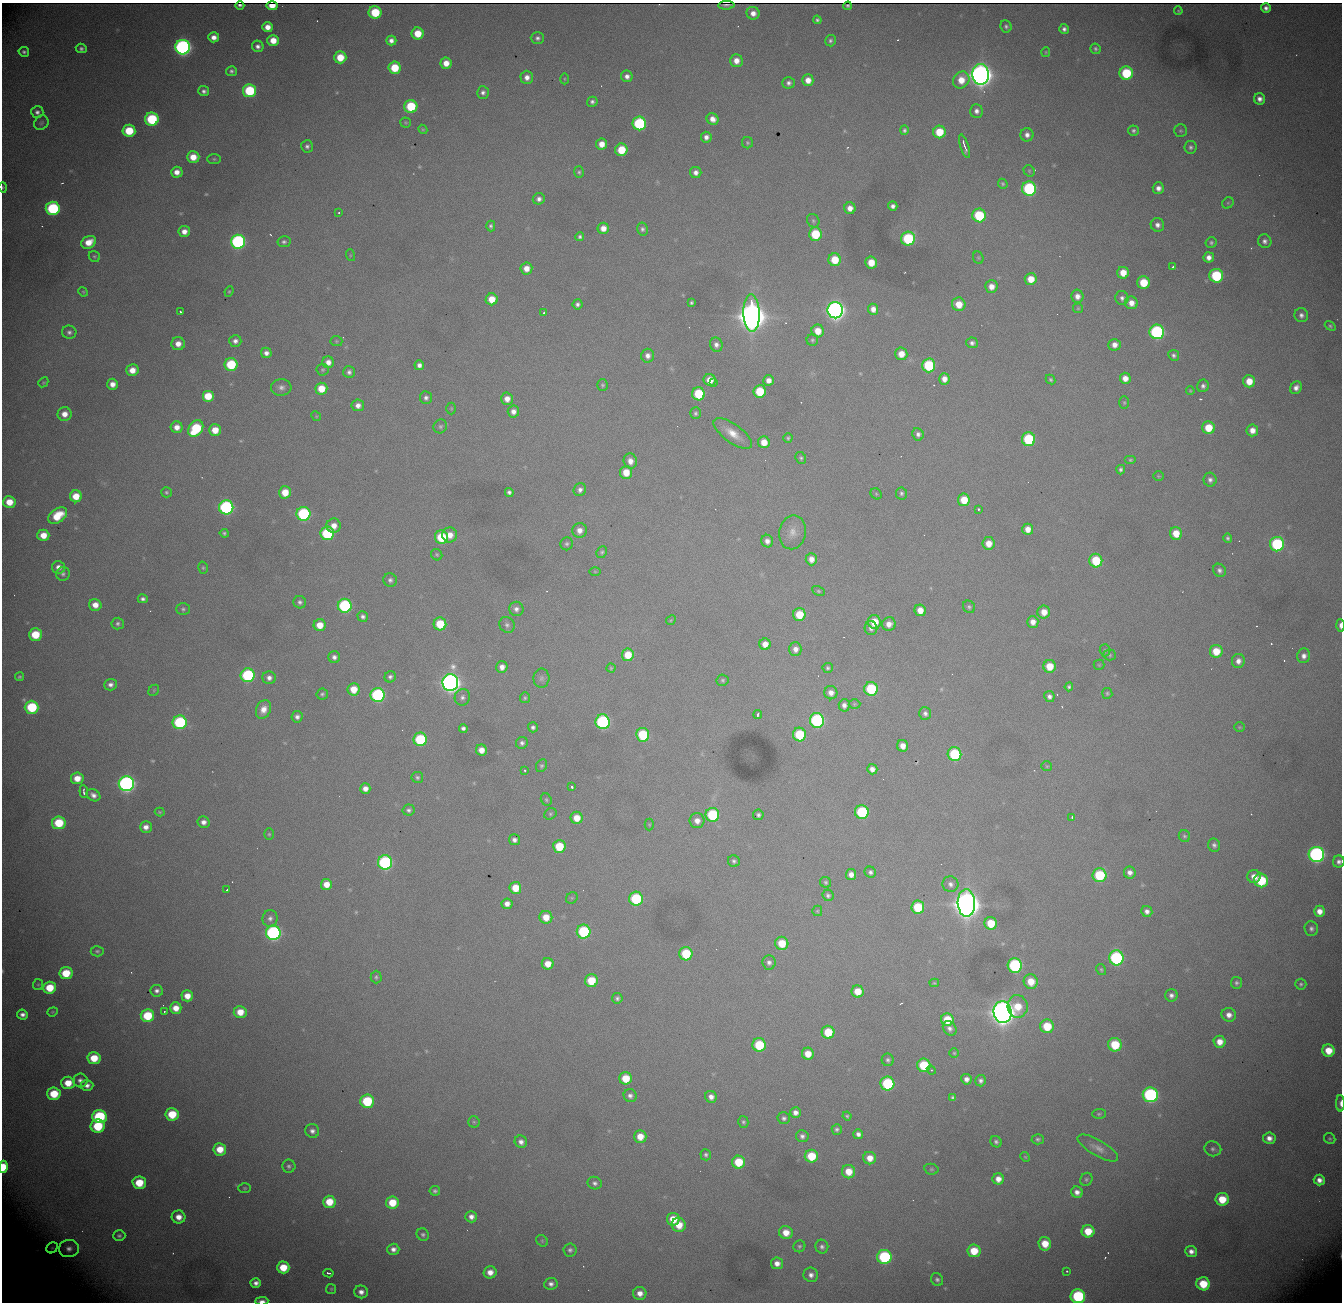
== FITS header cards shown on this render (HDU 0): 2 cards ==
NAXIS1  = 1340
NAXIS2  = 1300

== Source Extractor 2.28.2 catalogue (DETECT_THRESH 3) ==
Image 1340 x 1300 px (HDU 0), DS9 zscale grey, 1 PNG px = 1 image px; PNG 1344 x 1304 px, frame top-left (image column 1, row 1300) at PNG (2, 3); each listed source drawn as its Kron ellipse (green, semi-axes under 4 px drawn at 4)
Background 2280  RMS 26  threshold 79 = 3 sigma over >= 5 px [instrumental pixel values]
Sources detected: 545; of the 545, the 500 brightest by FLUX_AUTO listed and drawn (45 fainter detections omitted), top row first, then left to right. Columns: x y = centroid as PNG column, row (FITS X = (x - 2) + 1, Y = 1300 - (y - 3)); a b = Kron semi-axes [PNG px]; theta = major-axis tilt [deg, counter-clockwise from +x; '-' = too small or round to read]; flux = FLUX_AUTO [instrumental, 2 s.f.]
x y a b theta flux
240 5 4 2 - 4.6e+03
726 5 8 2 1 4.7e+03
272 6 5 4 - 1.8e+04
848 6 4 3 - 3.5e+03
1266 8 5 4 - 7.6e+03
1178 11 4 3 - 2.0e+03
375 12 6 6 - 8.6e+04
753 13 6 6 - 1.4e+04
817 20 4 4 - 3.9e+03
1006 26 6 5 - 4.3e+03
267 27 5 5 - 1.8e+04
1064 29 5 5 - 6.3e+03
418 33 6 6 - 4.4e+04
214 37 5 5 - 1.4e+04
537 38 6 6 - 6.0e+03
273 40 6 5 - 2.9e+04
391 40 5 5 - 9.6e+03
830 41 6 5 - 4.6e+03
258 46 6 5 - 7.3e+03
183 47 7 7 - 8.0e+05
81 48 5 4 - 5.1e+03
1095 49 5 5 - 3.7e+03
24 52 5 4 - 4.9e+03
1046 52 5 4 - 2.2e+03
340 57 6 6 - 4.5e+04
736 61 6 6 - 1.9e+04
446 63 5 5 - 2.1e+04
395 68 6 6 - 6.1e+04
231 71 5 5 - 4.6e+03
1126 73 6 6 - 1.1e+05
981 74 10 8 -85 2.6e+06
627 76 6 5 - 9.0e+03
527 77 7 6 - 1.3e+04
564 79 5 3 - 2.1e+03
808 80 6 5 - 1.8e+04
961 80 9 7 50 3.3e+04
789 83 6 5 - 6.7e+03
204 91 5 5 - 6.0e+03
249 91 6 6 - 1.4e+05
483 92 6 6 - 6.9e+03
1260 99 6 5 - 1.0e+04
592 102 5 5 - 5.4e+03
411 106 6 6 - 1.0e+05
976 111 7 6 - 8.5e+03
37 112 6 6 - 7.1e+03
152 119 7 6 - 1.6e+05
713 119 6 5 - 1.4e+04
406 122 5 5 - 2.4e+03
41 123 8 6 45 4.1e+03
639 123 7 6 - 2.0e+05
423 129 5 4 - 2.3e+03
904 130 5 4 - 4.1e+03
129 131 6 6 - 7.2e+04
1133 131 5 5 - 4.6e+03
1180 131 6 6 - 3.3e+03
939 132 6 6 - 5.5e+04
1027 135 6 6 - 9.4e+03
706 137 5 5 - 9.5e+03
747 143 6 5 - 3.1e+03
602 144 5 5 - 2.1e+04
307 146 6 6 - 6.0e+03
965 146 12 3 -72 8.7e+03
1191 147 6 6 - 5.1e+03
621 150 6 6 - 5.9e+04
193 157 6 6 - 3.1e+04
214 159 7 5 0 3.4e+03
1029 171 6 5 - 2.6e+03
177 172 6 5 - 1.6e+04
579 172 6 5 - 3.4e+03
696 172 6 5 - 9.3e+03
1003 184 5 4 - 2.9e+03
3 187 5 4 - 2.3e+03
1158 188 6 5 - 1.1e+04
1029 189 7 7 - 2.6e+05
539 199 6 5 - 7.6e+03
1228 203 6 5 - 2.9e+03
893 206 4 4 - 7.3e+03
53 208 7 6 - 2.2e+05
850 208 6 5 - 1.6e+04
339 213 3 2 - 2.1e+03
979 215 7 6 - 1.1e+05
813 221 7 6 - 3.8e+03
1157 225 7 6 - 9.4e+03
491 226 5 4 - 4.3e+03
603 228 5 5 - 1.8e+04
642 229 6 5 - 5.2e+03
184 232 5 5 - 1.5e+04
815 234 6 6 - 8.5e+04
580 237 4 4 - 4.3e+03
908 239 7 7 - 1.6e+05
1265 241 7 6 - 7.2e+03
89 242 8 6 29 3.1e+04
238 242 7 7 - 4.3e+05
284 242 6 5 - 4.9e+03
1211 243 5 5 - 3.7e+03
350 255 6 4 -73 2.1e+03
94 256 6 5 - 2.7e+03
1209 257 5 5 - 1.2e+04
978 258 6 5 - 2.6e+03
835 260 6 6 - 5.0e+04
871 263 6 6 - 3.6e+04
1173 267 3 2 - 2.5e+03
526 268 6 6 - 2.0e+04
1123 273 6 6 - 3.1e+04
1216 276 7 7 - 1.5e+05
1031 279 6 6 - 2.9e+04
1143 283 6 6 - 5.8e+04
991 287 6 6 - 1.7e+04
229 291 5 4 - 2.5e+03
83 292 5 4 - 2.2e+03
1077 296 6 6 - 1.2e+04
1122 298 7 6 - 6.7e+03
492 299 6 6 - 3.3e+04
691 303 4 3 - 3.1e+03
1131 303 6 6 - 1.8e+04
577 304 5 5 - 5.9e+03
959 304 7 6 - 3.2e+04
1078 308 5 5 - 2.2e+03
873 309 5 5 - 1.3e+04
835 310 8 7 - 1.3e+06
180 311 3 3 - 5.0e+03
544 312 3 3 - 2.8e+03
752 313 18 8 -88 5.0e+06
1301 315 7 6 - 7.7e+03
1330 326 6 4 -38 3.1e+03
818 331 6 6 - 2.7e+04
69 332 7 6 - 6.1e+03
1157 332 7 7 - 3.5e+05
812 340 6 6 - 3.3e+03
235 341 6 6 - 8.2e+03
336 341 6 5 - 2.9e+03
972 343 5 5 - 6.2e+03
178 344 7 6 - 1.7e+04
716 345 7 6 - 8.4e+03
1115 345 6 6 - 1.4e+04
266 353 5 5 - 9.4e+03
901 354 6 6 - 2.4e+04
1174 355 5 5 - 5.1e+03
648 356 7 6 - 9.5e+03
328 362 6 5 - 1.3e+04
231 364 6 6 - 1.1e+05
419 365 5 4 - 8.4e+03
929 365 7 6 - 1.3e+05
132 370 6 6 - 2.3e+04
323 370 6 6 - 3.2e+03
349 372 6 6 - 6.2e+03
1125 378 5 5 - 1.6e+04
944 379 5 5 - 1.4e+04
710 380 6 6 - 2.9e+04
769 380 5 5 - 1.3e+04
1051 380 5 4 - 3.5e+03
1249 381 6 6 - 3.1e+04
43 382 5 4 - 2.3e+03
714 383 3 2 - 5.0e+03
112 384 5 5 - 1.5e+04
602 385 6 5 - 3.2e+03
1203 386 6 5 - 6.0e+03
281 387 10 8 1 9.6e+03
1296 388 6 5 - 1.0e+04
321 389 6 6 - 3.7e+04
760 391 6 6 - 7.7e+04
1190 391 4 3 - 2.1e+03
698 394 6 6 - 9.0e+04
208 396 6 6 - 4.4e+04
426 398 6 6 - 6.3e+03
507 399 6 6 - 1.5e+04
1124 403 6 5 - 3.0e+03
358 405 6 6 - 1.1e+04
451 408 6 5 - 2.2e+03
513 412 6 5 - 1.1e+04
695 413 6 5 - 3.8e+03
65 414 7 7 - 1.9e+04
316 416 5 4 - 2.0e+03
440 426 7 6 - 4.2e+03
177 427 6 6 - 1.6e+04
1208 428 6 6 - 4.5e+04
196 429 9 6 54 1.3e+05
215 430 6 6 - 3.2e+04
1252 430 6 5 - 1.7e+04
733 433 23 9 -36 3.1e+04
918 434 6 5 - 6.5e+03
788 438 4 4 - 3.1e+03
1028 439 7 6 - 1.4e+05
764 442 6 6 - 2.7e+04
801 458 6 5 - 3.6e+03
1130 460 6 4 0 3.2e+03
630 461 7 6 - 1.5e+04
1121 470 5 4 - 4.8e+03
626 472 6 6 - 3.4e+04
1158 476 5 4 - 2.2e+03
1210 480 7 6 - 6.9e+03
580 490 6 6 - 7.9e+03
166 492 5 5 - 3.1e+03
285 492 6 6 - 3.8e+04
509 492 4 4 - 5.4e+03
901 493 6 5 - 4.6e+03
876 494 6 5 - 2.7e+03
76 496 6 6 - 3.6e+04
964 500 6 6 - 4.5e+04
9 502 6 6 - 3.3e+04
226 507 7 7 - 3.7e+05
978 509 3 3 - 4.4e+03
303 514 7 7 - 2.5e+05
58 516 10 7 35 5.2e+04
334 526 7 7 - 1.8e+04
1028 529 5 5 - 1.8e+04
579 530 7 7 - 1.4e+04
793 532 17 13 79 2.1e+04
224 533 4 4 - 3.4e+03
327 533 7 7 - 1.6e+05
1176 533 6 6 - 3.2e+04
43 535 6 5 - 2.8e+04
450 535 7 7 - 2.2e+04
441 537 7 6 - 8.8e+04
1228 538 5 4 - 3.9e+03
767 541 6 6 - 1.0e+04
989 543 6 6 - 2.3e+04
567 544 6 6 - 4.4e+03
1277 544 7 7 - 2.0e+05
602 552 6 5 - 3.6e+03
437 555 6 5 - 3.0e+03
811 559 6 5 - 1.5e+04
1096 561 7 6 - 7.9e+04
58 567 6 6 - 1.2e+04
203 568 6 5 - 3.0e+03
1219 570 7 6 - 6.4e+03
595 571 6 4 -1 2.0e+03
63 574 7 6 - 5.0e+03
390 580 7 6 - 5.6e+03
818 591 7 4 -27 2.8e+03
143 599 5 4 - 5.8e+03
300 602 6 6 - 5.2e+03
95 605 6 6 - 2.0e+04
345 606 7 7 - 2.6e+05
969 607 6 5 - 4.2e+03
183 609 6 6 - 4.2e+03
516 609 7 7 - 8.6e+03
920 610 6 5 - 2.1e+04
1044 612 6 6 - 2.2e+04
799 614 6 6 - 4.9e+04
363 617 6 5 - 5.7e+03
671 620 5 4 - 2.1e+03
874 622 7 6 - 4.2e+04
1033 622 6 5 - 1.4e+04
118 623 6 6 - 4.9e+03
440 624 6 6 - 6.9e+04
889 624 7 6 - 1.5e+04
320 625 6 6 - 2.9e+04
507 625 8 7 - 6.2e+03
1340 625 6 3 -89 8.8e+03
871 628 7 6 - 7.9e+03
35 635 6 6 - 6.5e+04
765 644 5 5 - 1.9e+04
795 649 7 6 - 1.2e+04
1105 650 6 5 - 3.2e+03
1216 651 6 6 - 4.1e+04
628 655 6 6 - 4.0e+04
1110 655 6 5 - 3.0e+03
1304 656 7 6 - 9.8e+03
334 657 6 6 - 7.5e+03
1238 661 7 6 - 1.1e+04
1099 665 5 5 - 2.3e+03
1050 666 6 6 - 4.0e+04
502 667 6 5 - 1.3e+04
611 668 4 4 - 2.2e+03
828 668 5 5 - 3.8e+03
248 675 7 7 - 2.2e+05
19 677 4 4 - 3.2e+03
390 677 6 5 - 5.4e+03
269 678 6 6 - 9.2e+03
541 678 9 8 - 6.6e+03
723 680 6 6 - 3.6e+03
450 682 8 8 - 1.4e+06
110 685 6 5 - 8.1e+03
1069 687 4 4 - 3.9e+03
354 689 6 6 - 3.4e+04
871 689 7 6 - 1.3e+05
154 690 6 4 48 2.5e+03
831 693 6 6 - 1.3e+04
1107 693 5 5 - 3.1e+03
322 694 6 5 - 3.7e+03
378 695 7 7 - 3.0e+05
1049 696 5 5 - 7.4e+03
462 697 8 7 - 7.2e+03
525 698 5 5 - 3.1e+03
854 704 6 5 - 2.6e+03
844 705 6 5 - 9.0e+03
32 707 7 6 - 1.3e+05
263 709 10 7 65 1.8e+04
925 713 6 5 - 6.4e+03
758 714 4 3 - 2.7e+03
297 717 6 5 - 6.9e+03
817 720 7 7 - 3.2e+05
180 722 7 7 - 2.1e+05
603 722 7 7 - 3.1e+05
533 727 5 5 - 5.1e+03
1239 727 5 4 - 2.3e+03
463 728 4 4 - 6.0e+03
799 734 7 6 - 9.4e+04
643 735 7 6 - 1.1e+05
420 739 6 6 - 1.5e+05
522 743 6 6 - 6.1e+03
903 746 6 5 - 1.7e+04
481 750 5 5 - 1.9e+04
954 754 7 7 - 1.5e+05
541 766 6 5 - 3.8e+03
1047 766 5 5 - 2.4e+03
872 769 5 5 - 1.2e+04
524 770 3 3 - 2.9e+03
417 777 6 5 - 3.9e+03
77 778 6 6 - 2.7e+04
126 784 7 7 - 8.0e+05
572 787 3 3 - 7.7e+03
365 789 5 5 - 1.3e+04
84 792 6 2 -84 3.6e+03
93 795 7 5 -31 9.8e+03
546 799 6 5 - 3.3e+03
409 810 6 5 - 5.2e+03
160 812 5 3 - 2.4e+03
862 812 7 7 - 1.7e+05
550 814 6 5 - 3.3e+03
712 815 7 7 - 1.4e+05
758 815 5 5 - 4.8e+03
1072 817 3 3 - 2.5e+03
577 818 6 6 - 3.0e+04
697 821 7 7 - 1.5e+04
203 822 6 5 - 9.9e+03
59 823 7 6 - 8.1e+04
649 825 6 4 -89 2.2e+03
146 827 6 5 - 1.2e+04
269 834 6 5 - 2.8e+03
1184 836 6 5 - 3.5e+03
514 840 5 5 - 7.6e+03
1214 845 6 6 - 5.8e+03
559 846 6 6 - 6.9e+04
1316 854 7 7 - 6.1e+05
734 861 6 5 - 4.5e+03
385 862 7 7 - 3.6e+05
1339 862 6 6 - 7.0e+03
870 872 6 5 - 5.1e+03
1130 873 6 6 - 9.6e+03
851 875 5 5 - 1.3e+04
1099 875 7 7 - 1.2e+05
1254 877 6 6 - 1.8e+04
1261 880 7 7 - 9.8e+04
826 882 6 5 - 3.7e+03
326 884 5 5 - 2.4e+04
950 884 8 8 - 8.4e+03
515 888 6 6 - 3.9e+04
227 890 3 2 - 2.4e+03
828 895 6 5 - 4.8e+03
572 898 6 5 - 2.8e+03
636 899 7 7 - 1.5e+05
966 903 14 8 -87 4.1e+06
507 904 5 5 - 1.3e+04
918 907 6 6 - 8.1e+04
817 911 5 5 - 2.5e+03
1147 911 5 5 - 8.9e+03
1319 911 6 5 - 1.7e+04
546 917 6 6 - 3.0e+04
270 918 8 7 - 7.8e+03
991 923 6 6 - 5.1e+04
1311 929 7 7 - 5.9e+03
584 932 7 7 - 1.8e+05
273 933 7 7 - 4.9e+05
782 943 6 6 - 4.8e+04
97 951 6 5 - 3.9e+03
686 954 7 6 - 9.2e+04
1116 958 7 7 - 3.1e+05
769 962 7 6 - 7.0e+03
548 964 6 6 - 2.5e+04
1015 965 7 7 - 3.0e+05
1101 969 6 4 -57 2.7e+03
66 973 6 6 - 6.1e+04
376 977 6 5 - 3.6e+03
591 981 6 6 - 5.9e+04
1031 981 7 7 - 3.4e+04
934 983 5 4 - 2.2e+03
1237 983 6 5 - 4.7e+03
38 984 6 5 - 2.5e+03
1301 984 5 5 - 3.6e+03
50 988 6 6 - 5.6e+04
157 991 6 6 - 7.2e+03
858 991 6 6 - 3.5e+04
1171 995 6 6 - 7.5e+03
187 996 6 5 - 2.3e+04
617 998 5 5 - 4.6e+03
1018 1006 11 10 - 4.3e+04
176 1008 6 5 - 2.3e+04
53 1012 5 4 - 2.2e+03
164 1012 3 2 - 4.4e+03
240 1012 6 6 - 3.1e+04
1002 1012 11 9 -84 3.1e+06
22 1014 5 5 - 8.7e+03
1229 1015 7 7 - 1.4e+04
147 1016 7 6 - 8.8e+04
947 1020 6 6 - 5.3e+04
1047 1026 7 6 - 6.3e+04
950 1028 8 6 -52 8.2e+03
828 1032 6 6 - 5.9e+04
1220 1042 6 6 - 2.1e+04
759 1045 7 6 - 9.6e+04
1115 1045 7 6 - 7.8e+04
1328 1051 6 6 - 3.7e+04
954 1053 5 5 - 2.5e+03
808 1054 6 6 - 2.8e+04
94 1058 6 6 - 4.9e+04
888 1060 6 6 - 4.6e+03
924 1065 7 6 - 9.8e+04
931 1070 4 4 - 2.5e+03
626 1078 6 6 - 5.1e+04
966 1079 5 5 - 1.1e+04
80 1080 7 7 - 8.3e+03
981 1081 5 5 - 6.1e+03
68 1083 6 6 - 3.7e+04
887 1083 7 7 - 1.7e+05
87 1085 6 5 - 1.0e+04
54 1094 6 6 - 6.4e+04
1150 1095 7 7 - 3.9e+05
630 1096 6 6 - 7.5e+03
711 1097 6 5 - 1.1e+04
953 1098 4 4 - 4.2e+03
367 1101 7 6 - 1.2e+05
1340 1103 8 3 -89 7.5e+03
795 1113 5 5 - 1.1e+04
172 1114 6 6 - 6.8e+04
1099 1114 7 5 3 3.1e+03
99 1116 7 6 - 2.0e+05
847 1116 4 4 - 3.1e+03
784 1118 6 6 - 5.3e+03
474 1122 6 5 - 3.1e+03
743 1122 6 5 - 3.5e+03
98 1126 7 6 - 1.0e+05
837 1129 5 5 - 4.5e+03
312 1131 7 6 - 8.5e+03
858 1134 5 5 - 8.3e+03
802 1136 6 6 - 6.8e+03
640 1137 6 6 - 2.8e+04
1269 1138 6 5 - 1.3e+04
1038 1139 6 5 - 3.9e+03
1330 1139 6 5 - 3.0e+03
521 1142 6 6 - 9.3e+03
996 1142 6 5 - 4.9e+03
1098 1148 23 8 -30 1.6e+04
220 1149 6 6 - 3.5e+04
1213 1149 8 7 - 6.1e+03
706 1155 5 5 - 4.4e+03
811 1156 6 6 - 6.8e+04
1025 1157 5 4 - 2.3e+03
870 1158 6 6 - 2.2e+04
738 1162 6 6 - 6.4e+04
289 1166 6 6 - 4.7e+03
3 1167 6 4 85 4.8e+04
931 1169 7 5 -13 3.4e+03
849 1172 7 6 - 3.4e+04
998 1179 5 5 - 1.6e+04
1086 1179 7 6 - 3.8e+03
1319 1180 5 5 - 1.2e+04
139 1183 6 6 - 5.7e+04
595 1183 7 6 - 6.1e+03
245 1188 6 5 - 2.8e+03
435 1191 5 5 - 4.5e+03
1077 1192 6 5 - 1.1e+04
1222 1199 6 6 - 4.9e+04
329 1202 6 6 - 4.6e+04
392 1203 6 6 - 4.7e+04
179 1217 7 6 - 2.0e+04
471 1217 6 6 - 1.1e+04
673 1219 6 6 - 3.7e+04
679 1225 7 7 - 3.5e+04
1088 1231 6 6 - 4.4e+04
786 1232 7 6 - 2.6e+04
423 1235 6 5 - 4.7e+03
119 1236 6 5 - 4.0e+03
542 1241 6 5 - 2.7e+03
1045 1244 7 6 - 3.7e+04
799 1246 6 5 - 3.7e+03
822 1247 7 6 - 6.2e+03
52 1248 6 5 - 3.2e+03
69 1248 10 8 10 1.2e+04
393 1249 6 5 - 9.7e+03
570 1250 6 6 - 5.1e+03
974 1251 6 6 - 4.8e+04
1191 1251 6 5 - 1.1e+04
884 1257 7 7 - 2.3e+05
777 1263 6 6 - 1.3e+04
283 1267 6 6 - 4.7e+04
1067 1271 3 3 - 3.2e+03
490 1272 6 6 - 1.7e+04
328 1273 5 2 - 4.6e+03
811 1275 7 7 - 9.5e+03
937 1279 7 6 - 5.3e+03
256 1283 5 4 - 9.0e+03
551 1284 7 6 - 7.7e+03
1203 1284 7 6 - 6.1e+04
331 1289 5 5 - 2.5e+03
361 1292 7 6 - 1.2e+04
640 1293 6 6 - 1.5e+04
1078 1296 7 7 - 2.1e+05
262 1301 6 3 2 9.5e+03
At the frame edge (FLAGS 8, measured only in part): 7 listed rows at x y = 3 187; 1340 625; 1339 862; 1340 1103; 3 1167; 1078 1296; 262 1301
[45 fainter detections neither listed nor drawn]